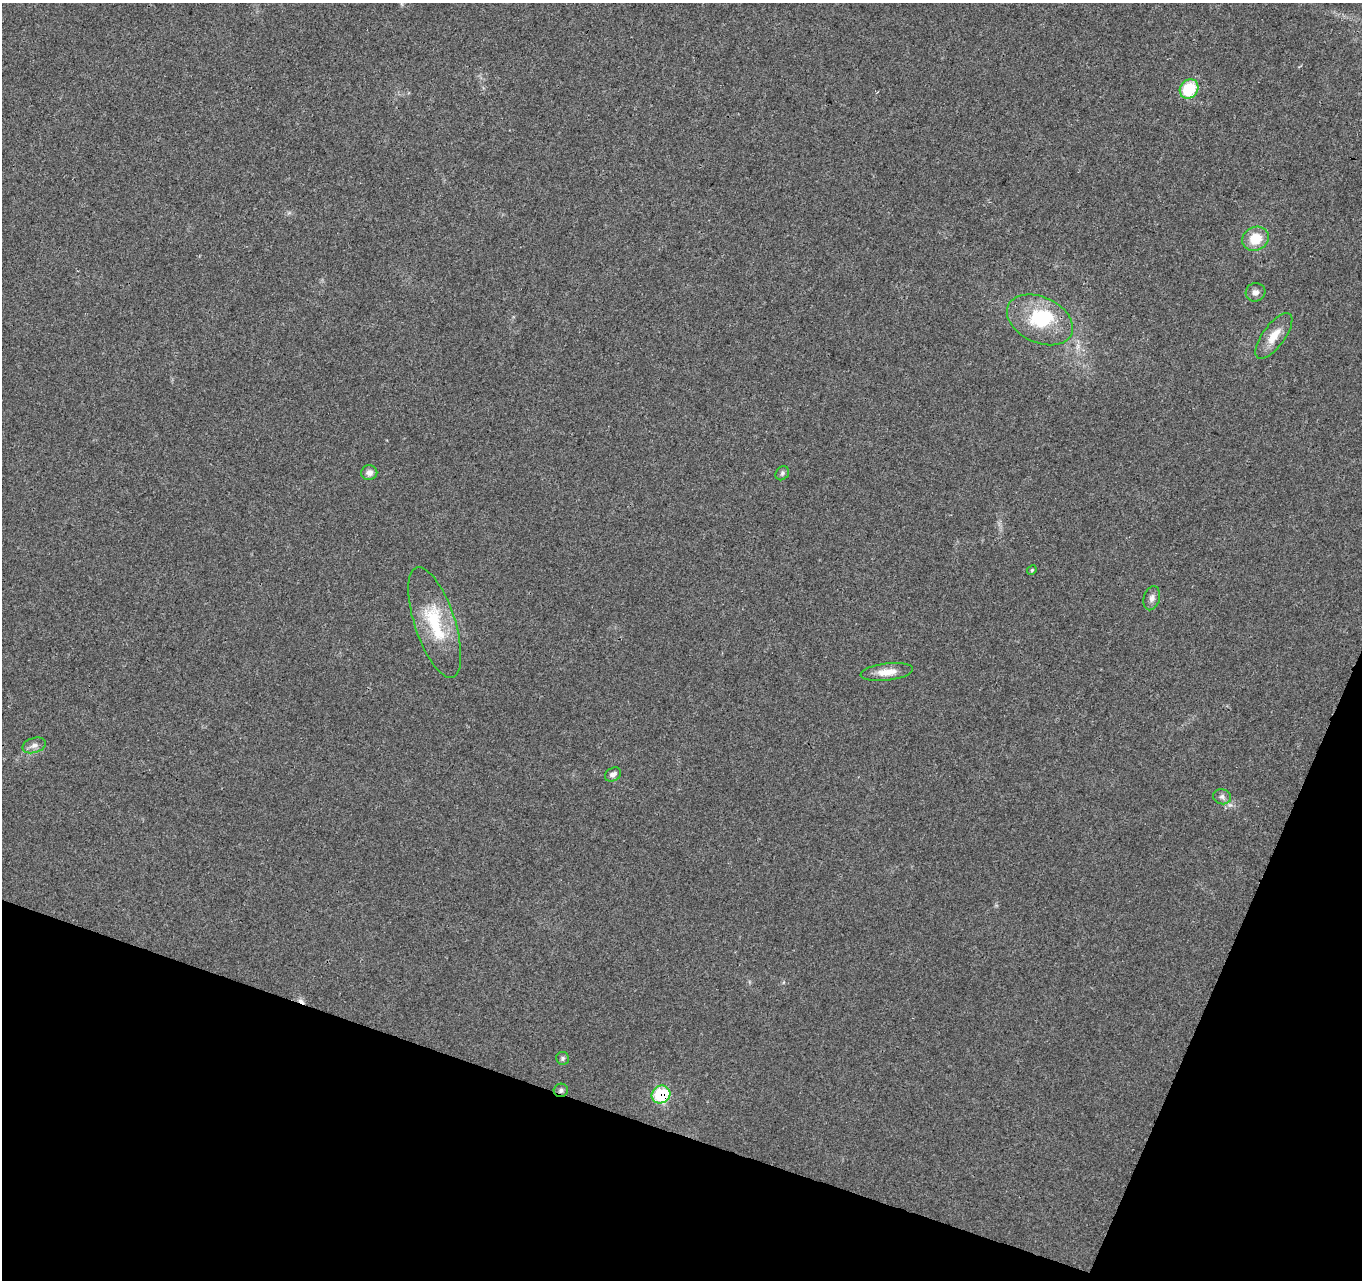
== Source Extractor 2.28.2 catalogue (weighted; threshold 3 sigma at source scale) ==
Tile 15 of 4 x 4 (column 3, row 4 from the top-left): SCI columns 2798-4157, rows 334-1611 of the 5588 x 5718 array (HDU 1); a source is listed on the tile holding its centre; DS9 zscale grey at full resolution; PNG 1364 x 1282 px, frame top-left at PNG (2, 3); each listed source drawn as its Kron ellipse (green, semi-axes under 4 px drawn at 4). Shown black and unused: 17% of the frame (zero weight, under 3 of 4 exposures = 6% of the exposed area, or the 3 px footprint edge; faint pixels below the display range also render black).
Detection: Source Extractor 2.28.2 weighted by HDU 2 'WHT'; one run over the whole footprint, this tile lists its part. Background 0.0208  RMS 0.0037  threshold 0.0165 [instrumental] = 3 sigma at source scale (4.5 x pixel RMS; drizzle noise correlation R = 1.50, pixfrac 1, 0.0396/0.0396 arcsec/px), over >= 5 px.
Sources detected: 19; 1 inside a brighter object's white glare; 1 cosmic-ray / hot-pixel residue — neither listed nor drawn; the other 17 listed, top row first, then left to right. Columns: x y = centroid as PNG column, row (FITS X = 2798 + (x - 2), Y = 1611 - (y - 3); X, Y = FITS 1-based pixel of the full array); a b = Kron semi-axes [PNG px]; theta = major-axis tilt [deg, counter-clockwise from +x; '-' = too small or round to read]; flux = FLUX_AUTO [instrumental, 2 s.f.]
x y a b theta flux
1189 89 10 9 - 15
1255 239 14 11 27 8.3
1255 292 10 9 - 1.8
1040 320 35 22 -26 19
1274 336 27 11 54 5.8
369 473 8 7 - 1.9
782 473 7 6 - 0.86
1032 570 5 4 - 0.38
1152 598 12 8 74 1.8
435 623 58 20 -72 21
887 672 26 8 6 4.8
34 745 12 7 16 1.8
613 774 8 6 30 1.4
1222 797 9 7 -15 1.3
563 1058 6 6 - 0.77
561 1090 7 6 - 0.99
661 1094 9 8 - 27
Overlapping masked pixels (flux is a lower limit): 2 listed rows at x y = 561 1090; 661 1094